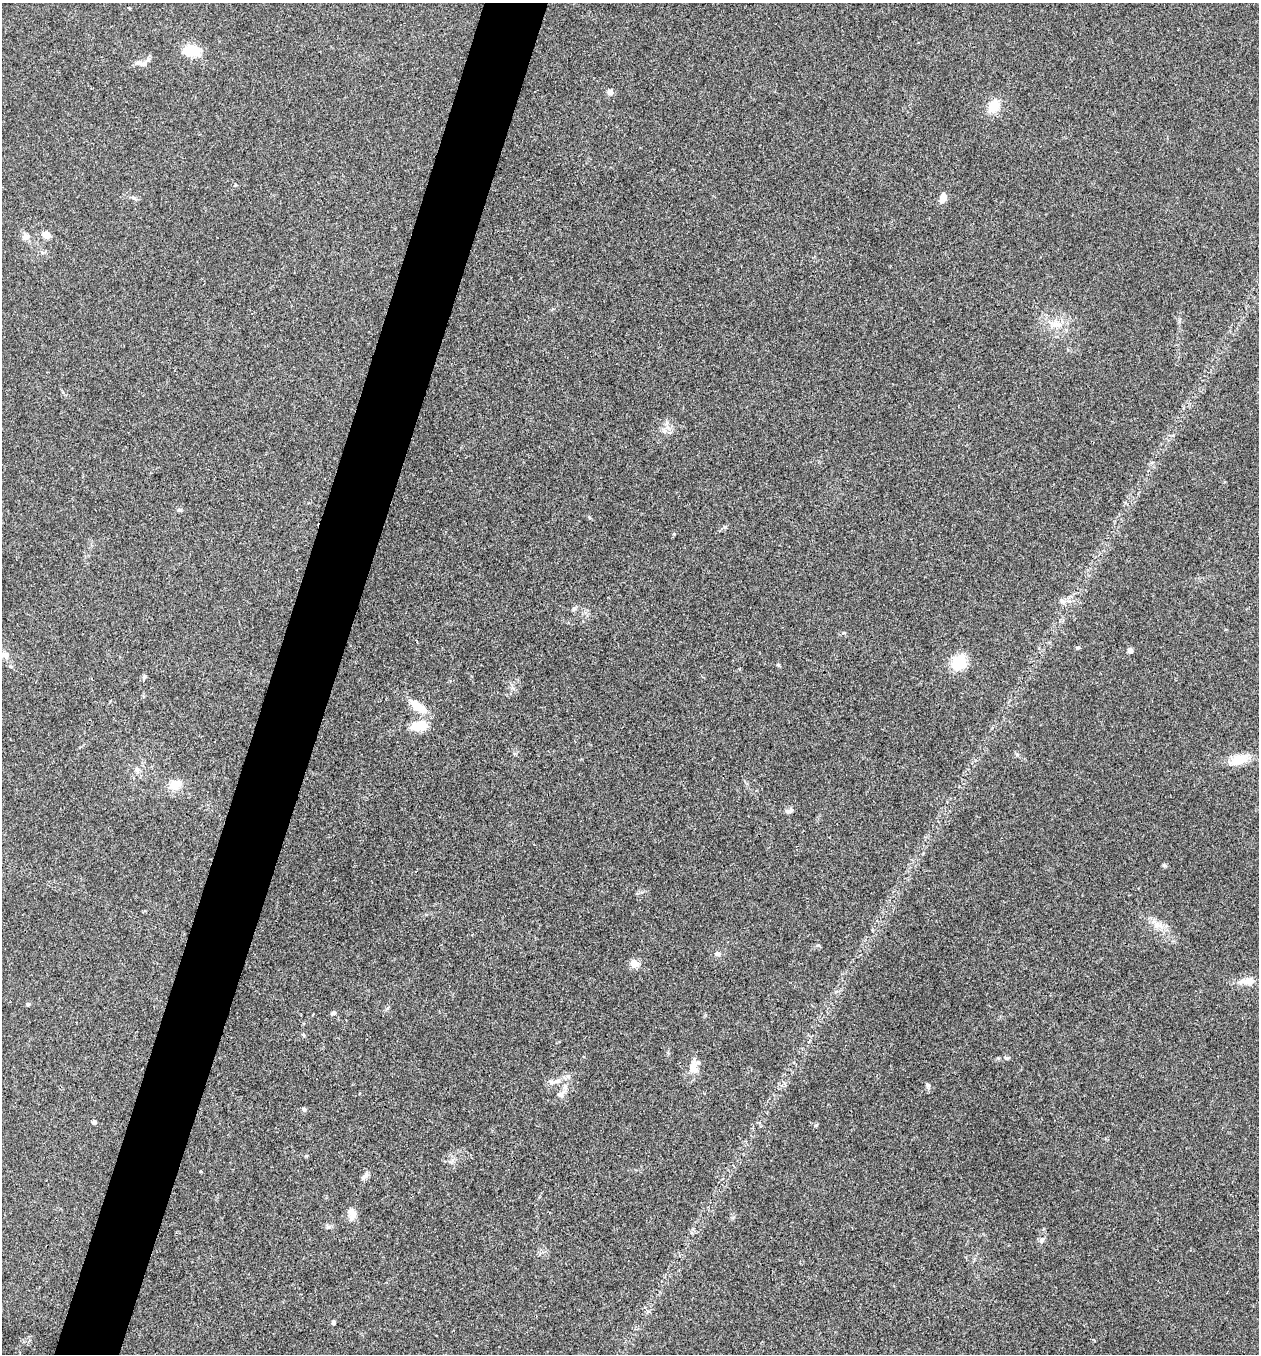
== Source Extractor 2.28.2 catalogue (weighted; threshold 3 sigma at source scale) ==
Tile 7 of 4 x 4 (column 3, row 2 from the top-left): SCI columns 2650-3906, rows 2710-4061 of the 5429 x 5415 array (HDU 1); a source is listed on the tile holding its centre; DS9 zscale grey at full resolution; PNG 1261 x 1356 px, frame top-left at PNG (2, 3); no overlay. Shown black and unused: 5% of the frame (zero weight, under 3 of 4 exposures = <1% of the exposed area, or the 3 px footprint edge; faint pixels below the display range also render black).
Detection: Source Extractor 2.28.2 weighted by HDU 2 'WHT'; one run over the whole footprint, this tile lists its part. Background 0.1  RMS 0.0062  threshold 0.0278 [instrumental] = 3 sigma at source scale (4.5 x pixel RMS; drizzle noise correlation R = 1.50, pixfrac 1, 0.05/0.05 arcsec/px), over >= 5 px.
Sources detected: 46; all 46 listed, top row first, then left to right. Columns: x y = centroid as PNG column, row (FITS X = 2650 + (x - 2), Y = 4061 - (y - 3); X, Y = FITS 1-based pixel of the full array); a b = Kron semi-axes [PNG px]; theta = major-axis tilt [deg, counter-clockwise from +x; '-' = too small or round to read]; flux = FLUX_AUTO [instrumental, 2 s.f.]
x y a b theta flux
129 8 3 3 - 0.54
191 50 20 13 -7 14
143 64 13 8 -9 3.6
610 92 4 4 - 6.7
994 106 16 13 60 10
943 197 10 6 70 5.5
134 198 11 3 -30 1.3
46 235 6 5 - 7.9
26 237 10 8 12 3.2
1056 324 15 10 -2 7
665 430 7 4 -46 1.7
179 510 7 5 -2 1.2
1062 601 8 6 -31 2.3
574 609 7 5 49 1.2
1078 648 5 4 - 0.82
1130 650 4 4 - 6.1
5 655 17 8 -10 4.5
959 663 15 14 - 18
144 677 8 5 75 1.3
418 707 20 9 -36 12
419 726 15 8 4 15
1239 759 20 12 14 12
137 769 8 6 -70 1.8
175 785 17 12 7 8.5
789 811 12 6 18 2.1
1164 865 6 5 - 1.1
1157 924 17 11 -30 6.3
818 945 6 4 -18 0.76
717 954 7 6 - 2
634 964 11 9 -26 4.9
1247 981 22 9 2 6.4
28 1004 5 4 - 0.78
333 1013 7 5 15 1.3
1007 1058 8 5 6 1.3
693 1067 18 11 -88 7
557 1081 12 6 25 3.6
928 1085 7 6 - 1.3
560 1095 10 6 -28 2.1
304 1109 5 5 - 1.1
94 1122 5 5 - 1
816 1125 6 3 19 0.67
365 1176 13 6 51 2.4
352 1214 16 9 -76 4.9
328 1227 6 6 - 1.4
1042 1240 9 7 64 2.1
333 1322 4 4 - 2
Isophote crosses this tile's border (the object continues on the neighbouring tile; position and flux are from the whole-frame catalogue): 1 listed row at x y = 5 655
Unlisted compact peaks at least as high as the median listed source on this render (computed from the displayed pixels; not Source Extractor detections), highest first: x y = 778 665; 674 534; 1017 755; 589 517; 724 527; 844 633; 304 1035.